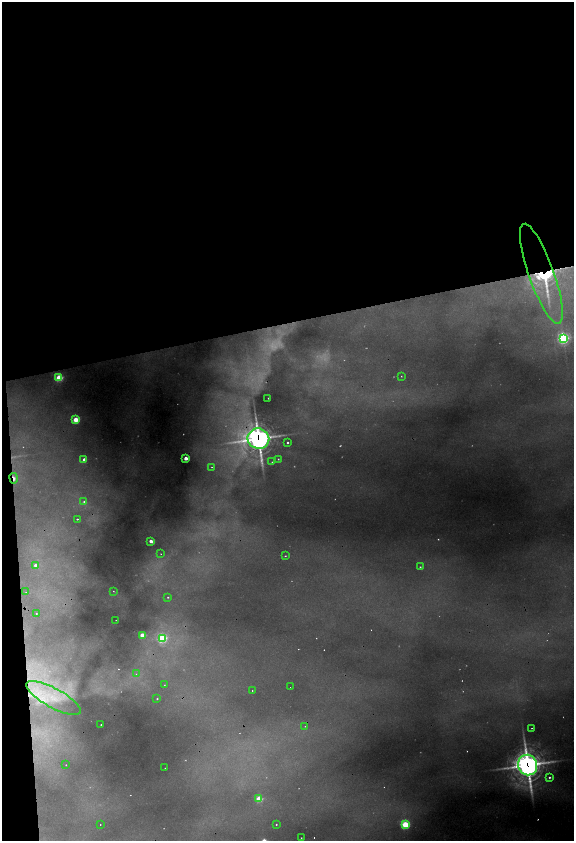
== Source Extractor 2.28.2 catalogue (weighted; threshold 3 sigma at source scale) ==
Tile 1 of 4 x 4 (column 1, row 1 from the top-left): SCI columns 327-1469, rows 5036-6713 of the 5116 x 6714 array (HDU 1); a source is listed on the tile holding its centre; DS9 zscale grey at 2 x 2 block average (1 PNG px = mean of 2 x 2 image px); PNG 576 x 843 px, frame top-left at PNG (2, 2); each listed source drawn as its Kron ellipse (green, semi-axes under 4 px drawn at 4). Shown black and unused: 41% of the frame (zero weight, under 2 of 4 exposures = <1% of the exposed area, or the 3 px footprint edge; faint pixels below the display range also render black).
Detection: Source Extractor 2.28.2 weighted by HDU 2 'WHT'; one run over the whole footprint, this tile lists its part. Background 0.485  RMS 0.025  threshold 0.112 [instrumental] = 3 sigma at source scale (4.5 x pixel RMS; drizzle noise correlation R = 1.50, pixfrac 1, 0.05/0.05 arcsec/px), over >= 5 px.
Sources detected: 70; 12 too faint to see at this stretch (2 x 2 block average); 8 cosmic-ray / hot-pixel residue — neither listed nor drawn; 4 inside a brighter listed object's ellipse — not listed separately; the other 46 listed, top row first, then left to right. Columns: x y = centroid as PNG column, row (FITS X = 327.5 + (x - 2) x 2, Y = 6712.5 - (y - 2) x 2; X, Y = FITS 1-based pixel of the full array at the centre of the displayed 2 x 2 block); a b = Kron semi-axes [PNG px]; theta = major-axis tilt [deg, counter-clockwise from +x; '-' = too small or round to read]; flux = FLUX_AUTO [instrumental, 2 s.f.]
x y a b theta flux
541 274 53 12 -71 440
563 338 4 4 - 1000
401 376 2 2 - 3.1
59 378 3 3 - 360
268 398 2 2 - 2.6
76 420 3 3 - 200
258 439 11 10 - 4000
287 442 2 2 - 11
186 458 2 2 - 79
84 459 2 2 - 34
278 459 2 2 - 4
272 462 2 2 - 2.2
212 467 2 2 - 3
13 478 5 2 - 47
84 502 3 3 - 6.4
77 519 2 2 - 13
151 541 3 2 - 51
161 554 2 2 - 2.5
285 556 2 2 - 4.3
35 565 3 3 - 28
420 567 2 2 - 5.7
113 591 2 2 - 2.4
26 592 2 2 - 2.9
168 597 2 2 - 4.8
36 614 2 2 - 4.3
116 620 2 2 - 2.3
142 635 3 2 - 170
162 638 3 3 - 610
136 674 2 2 - 2.4
164 685 2 2 - 2
290 687 2 2 - 3.7
252 690 2 2 - 3.5
53 698 30 9 -29 180
157 699 2 2 - 4.4
101 725 2 2 - 3.4
305 726 2 2 - 2.7
532 728 2 2 - 4.1
66 765 2 2 - 3.5
528 765 10 9 - 5400
165 768 2 2 - 2.9
549 777 4 3 - 11
259 799 3 3 - 270
276 824 2 2 - 5
100 825 2 2 - 3.1
405 825 3 3 - 490
301 838 2 2 - 5.7
Overlapping masked pixels (flux is a lower limit): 4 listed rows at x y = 541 274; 258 439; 13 478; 528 765
Diffuse or blended objects may show on this block-average render without a row.